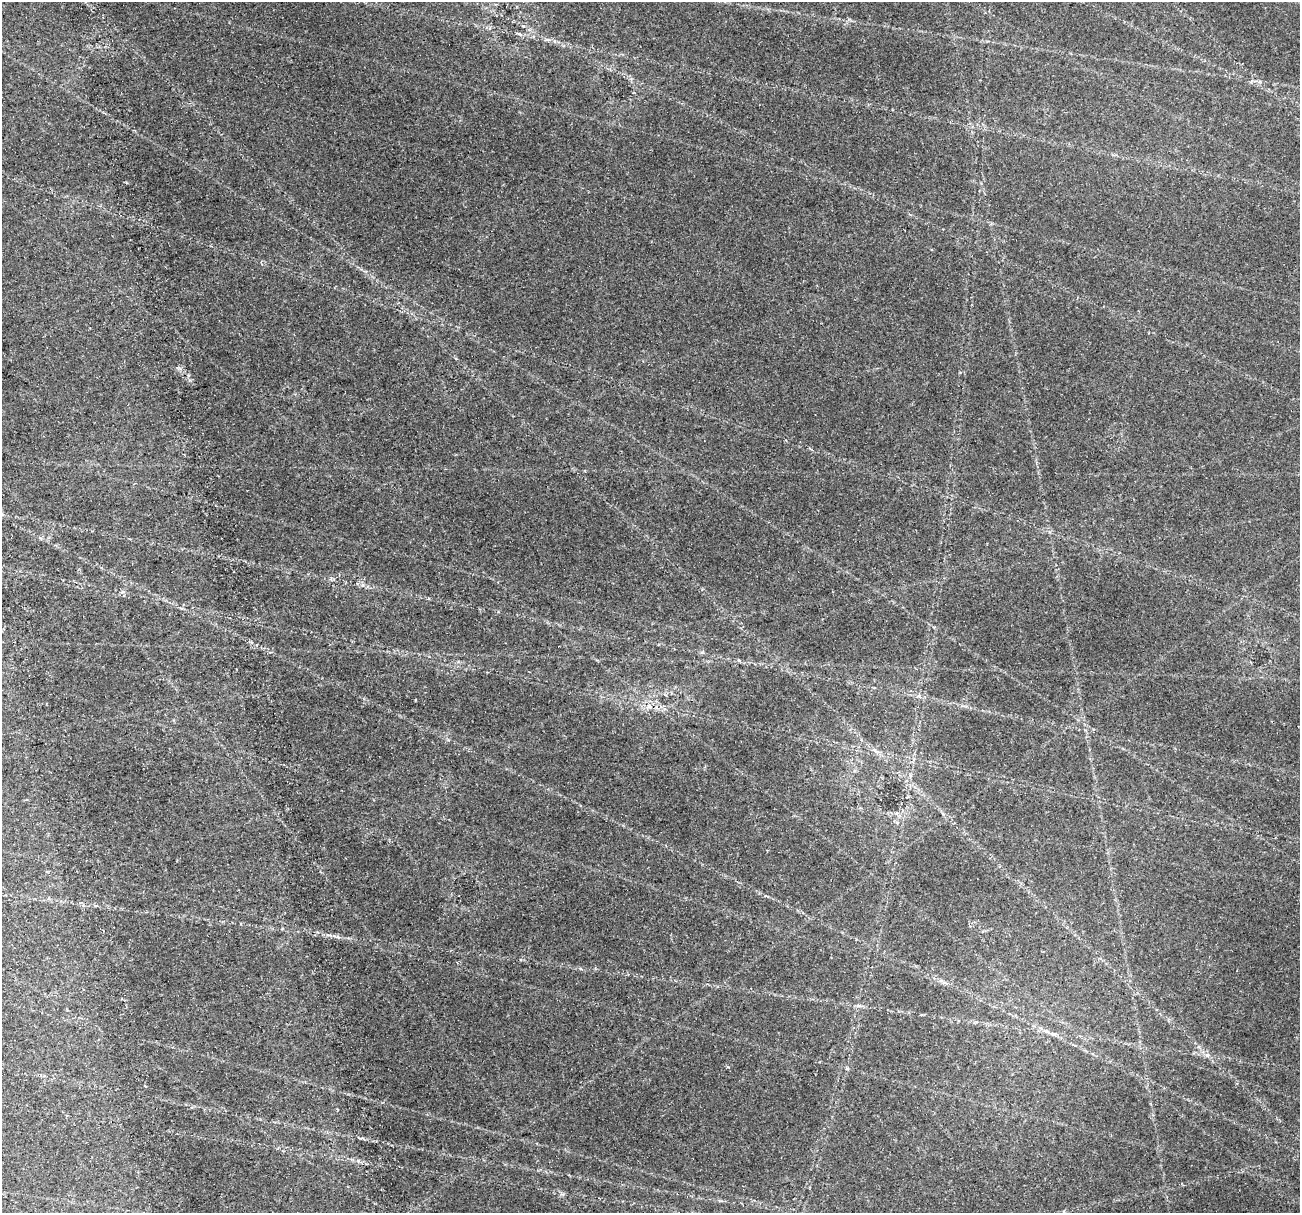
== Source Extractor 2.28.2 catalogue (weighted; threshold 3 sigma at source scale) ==
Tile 7 of 4 x 4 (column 3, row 2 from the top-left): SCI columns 3015-4312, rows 2982-4192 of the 6025 x 5914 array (HDU 1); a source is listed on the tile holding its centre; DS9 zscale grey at full resolution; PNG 1302 x 1215 px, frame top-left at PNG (2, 2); no overlay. Shown black and unused: <1% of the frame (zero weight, under 2 of 4 exposures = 22% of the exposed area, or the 3 px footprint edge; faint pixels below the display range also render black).
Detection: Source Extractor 2.28.2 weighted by HDU 2 'WHT'; one run over the whole footprint, this tile lists its part. Background 0.061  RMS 0.0038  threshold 0.0171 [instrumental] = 3 sigma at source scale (4.5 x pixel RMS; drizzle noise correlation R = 1.50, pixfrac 1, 0.0396/0.0396 arcsec/px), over >= 5 px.
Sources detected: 6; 1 cosmic-ray / hot-pixel residue — not listed; the other 5 listed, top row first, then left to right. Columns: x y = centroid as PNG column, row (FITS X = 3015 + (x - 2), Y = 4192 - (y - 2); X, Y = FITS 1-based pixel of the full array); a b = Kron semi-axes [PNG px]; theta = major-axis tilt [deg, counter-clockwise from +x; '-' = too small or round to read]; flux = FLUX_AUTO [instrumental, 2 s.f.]
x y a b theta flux
519 34 5 4 - 0.53
649 706 7 4 -46 0.78
944 982 7 4 18 0.59
1207 1055 5 5 - 0.65
145 1086 3 3 - 0.48